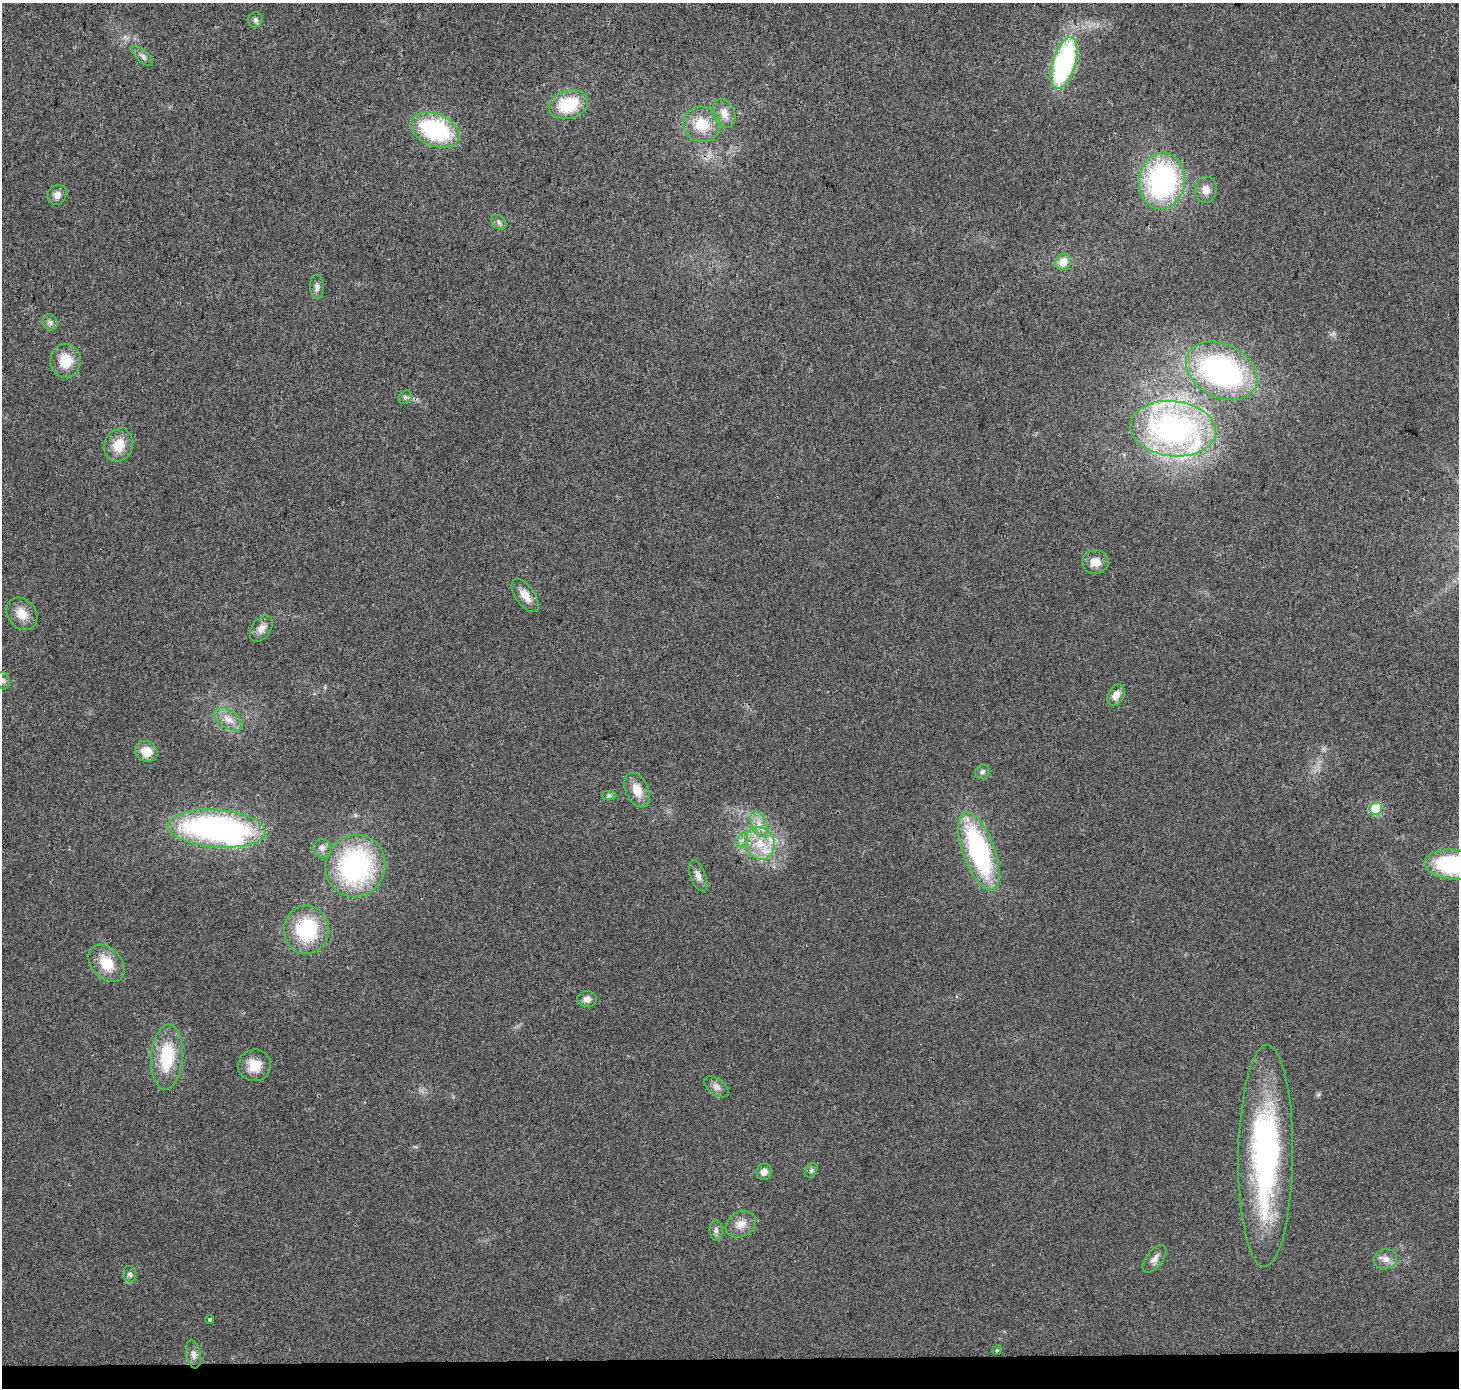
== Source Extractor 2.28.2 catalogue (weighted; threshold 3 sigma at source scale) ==
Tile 8 of 3 x 3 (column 2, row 3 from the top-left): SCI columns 1466-2922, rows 238-1623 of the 4379 x 4623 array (HDU 1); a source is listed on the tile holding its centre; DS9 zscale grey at full resolution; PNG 1461 x 1390 px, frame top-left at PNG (2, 3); each listed source drawn as its Kron ellipse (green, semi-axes under 4 px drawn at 4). Shown black and unused: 2% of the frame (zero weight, under 3 of 4 exposures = <1% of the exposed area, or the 3 px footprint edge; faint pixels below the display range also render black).
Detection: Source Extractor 2.28.2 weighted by HDU 2 'WHT'; one run over the whole footprint, this tile lists its part. Background 0.0188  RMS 0.0038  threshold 0.017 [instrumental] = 3 sigma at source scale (4.5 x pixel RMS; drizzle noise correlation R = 1.50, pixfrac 1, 0.0396/0.0396 arcsec/px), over >= 5 px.
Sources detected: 61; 1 inside a brighter object's white glare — neither listed nor drawn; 3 inside a brighter listed object's ellipse — not listed separately; the other 57 listed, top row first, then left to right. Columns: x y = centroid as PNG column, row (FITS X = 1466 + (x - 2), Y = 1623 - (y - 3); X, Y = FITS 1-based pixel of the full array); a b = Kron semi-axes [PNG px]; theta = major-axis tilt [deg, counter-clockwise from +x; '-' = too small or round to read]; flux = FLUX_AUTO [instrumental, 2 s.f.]
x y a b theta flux
255 20 8 7 - 1
142 56 13 5 -42 1.4
1064 63 27 11 73 73
568 104 20 14 18 17
724 113 15 10 -66 3.7
702 124 19 17 -21 9.7
435 130 26 16 -22 40
1162 181 28 23 82 73
1206 190 13 11 86 3.2
57 195 10 9 - 2.4
499 222 9 6 -41 1.1
1063 262 8 7 - 4.8
317 287 12 7 -87 1.7
50 322 8 7 - 1.3
65 361 17 15 -88 8.7
1222 371 38 26 -27 88
405 397 7 6 - 0.9
1173 429 43 27 -6 90
119 445 17 14 71 7.3
1095 562 13 12 - 4.3
525 595 19 9 -55 4.1
22 614 17 14 -51 5.5
261 629 14 9 55 2.9
3 681 9 6 -75 1.2
1116 695 11 8 62 3.3
228 719 16 9 -34 3.9
146 751 11 10 - 5.3
982 772 8 6 47 1.1
637 790 18 11 -66 5.8
609 796 7 4 -1 0.75
1376 809 6 6 - 26
759 824 13 7 -66 3.3
217 828 49 19 -4 110
742 840 8 5 56 1.3
760 843 17 14 -67 8.8
322 848 9 9 - 1.9
979 851 41 16 -70 61
1452 865 28 15 -5 39
355 866 31 30 - 65
698 876 16 7 -69 2.4
306 930 24 22 89 26
107 963 21 15 -49 9.9
587 999 10 8 0 2.1
167 1057 32 15 86 18
254 1065 16 15 - 6.2
717 1087 14 8 -37 2
1266 1156 111 27 89 110
811 1170 8 5 50 0.87
764 1172 8 7 - 2.5
741 1224 16 12 29 4
716 1230 10 6 -90 1.3
1154 1259 16 8 52 2.4
1386 1259 11 10 - 2.6
130 1274 8 6 -73 1.2
209 1320 4 4 - 0.59
997 1350 5 4 - 0.4
193 1354 14 7 -80 2
Isophote crosses this tile's border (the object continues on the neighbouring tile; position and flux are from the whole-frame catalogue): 1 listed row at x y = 1452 865